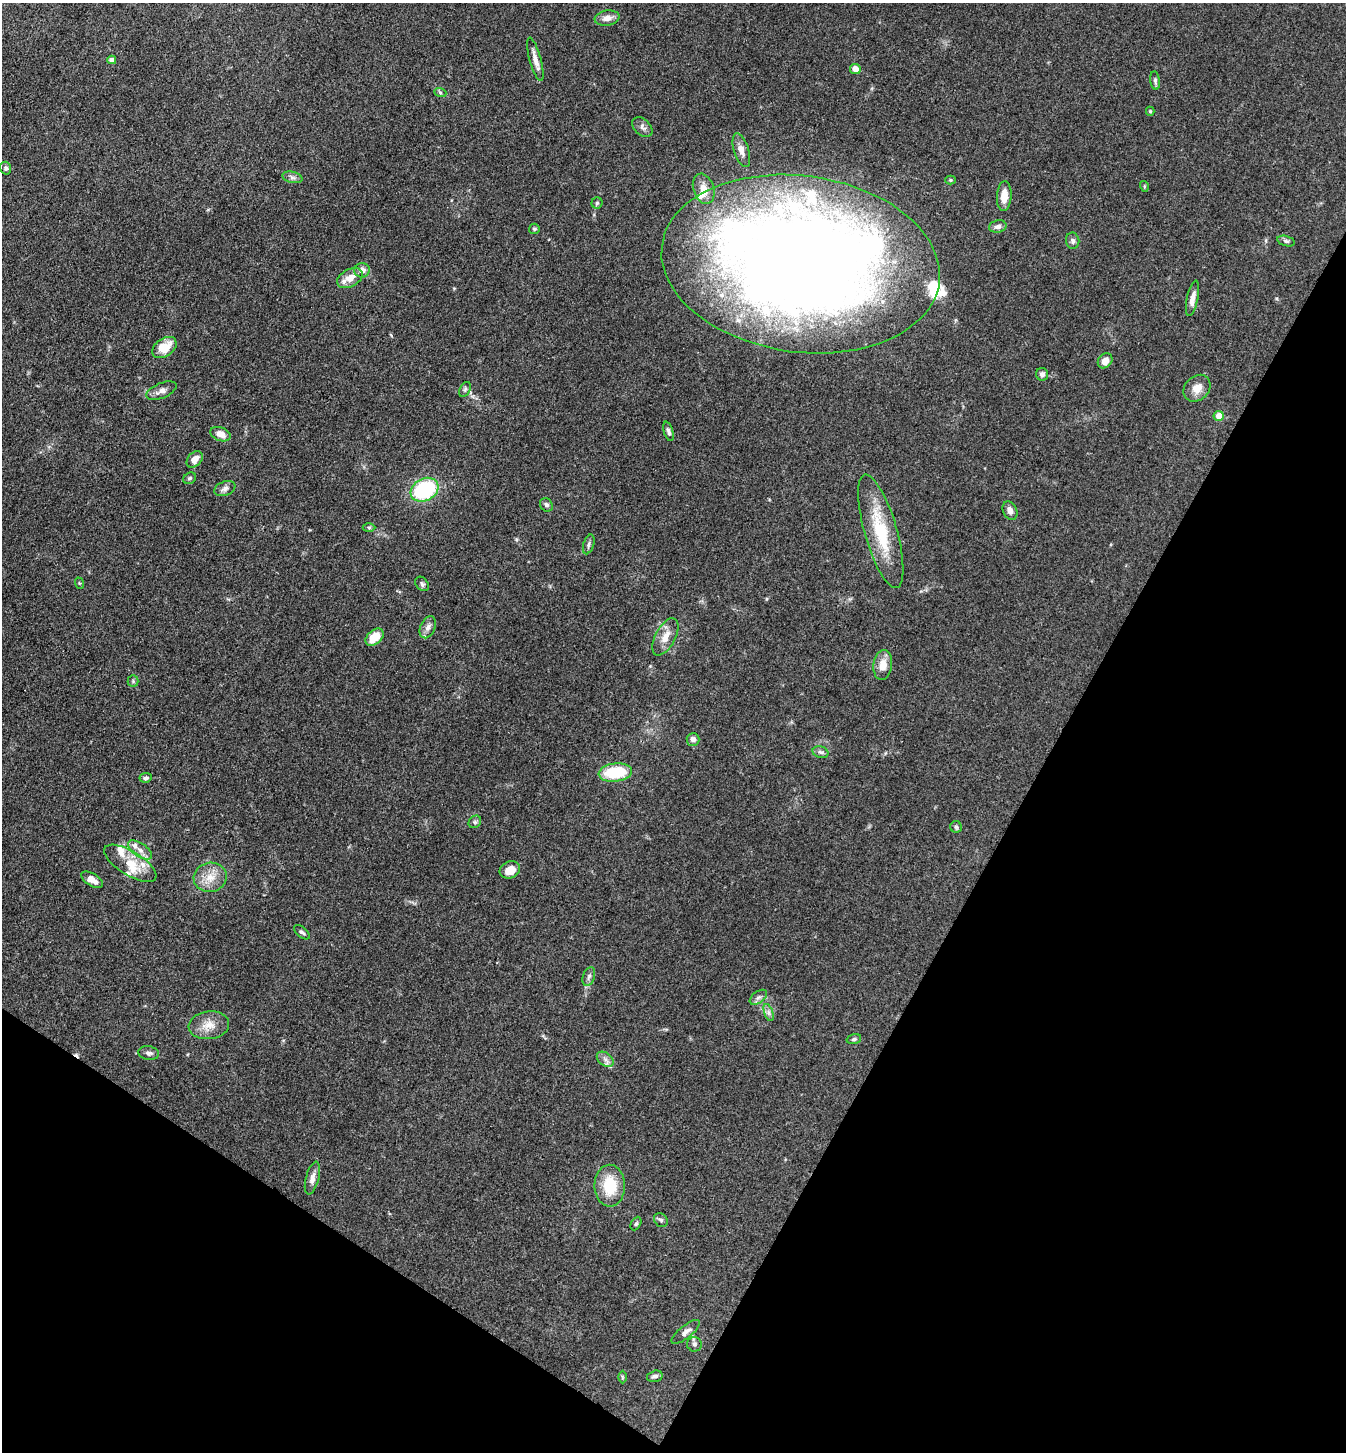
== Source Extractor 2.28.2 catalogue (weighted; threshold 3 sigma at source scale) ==
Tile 15 of 4 x 4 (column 3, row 4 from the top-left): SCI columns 2975-4318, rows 3-1452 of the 5809 x 5802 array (HDU 1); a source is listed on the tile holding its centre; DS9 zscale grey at full resolution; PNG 1348 x 1454 px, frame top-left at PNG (2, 3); each listed source drawn as its Kron ellipse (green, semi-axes under 4 px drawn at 4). Shown black and unused: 29% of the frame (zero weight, under 3 of 4 exposures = <1% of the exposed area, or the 3 px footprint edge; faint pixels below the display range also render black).
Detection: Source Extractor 2.28.2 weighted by HDU 2 'WHT'; one run over the whole footprint, this tile lists its part. Background 0.0789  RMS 0.0063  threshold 0.0282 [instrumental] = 3 sigma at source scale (4.5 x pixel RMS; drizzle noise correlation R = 1.50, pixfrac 1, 0.05/0.05 arcsec/px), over >= 5 px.
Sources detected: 91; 3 inside a brighter object's white glare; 1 cosmic-ray / hot-pixel residue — neither listed nor drawn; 11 inside a brighter listed object's ellipse — not listed separately; the other 76 listed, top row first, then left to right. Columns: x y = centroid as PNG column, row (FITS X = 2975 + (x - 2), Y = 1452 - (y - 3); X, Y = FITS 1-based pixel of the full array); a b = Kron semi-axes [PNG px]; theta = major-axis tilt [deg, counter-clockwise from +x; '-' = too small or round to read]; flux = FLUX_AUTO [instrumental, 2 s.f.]
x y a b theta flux
607 18 12 7 9 4.2
535 59 22 5 -75 4.6
112 60 4 4 - 4.6
855 69 5 5 - 6
1155 81 9 4 -82 1.4
440 92 6 4 -20 0.94
1150 111 4 4 - 0.77
642 127 12 8 -45 2.6
741 150 17 7 -72 4.4
6 168 6 5 - 1.5
292 177 10 5 -13 1.9
950 180 5 4 - 0.78
1144 186 5 3 - 0.7
704 189 15 10 -72 6.6
1004 196 15 7 86 7.7
597 203 5 5 - 0.97
998 226 9 6 10 2.4
534 229 5 5 - 1.1
1073 241 8 6 -81 1.9
1286 241 9 5 -16 1.4
801 264 140 88 -8 1200
362 270 7 7 - 4.7
350 278 13 8 28 7
1192 298 18 5 78 4.5
164 348 13 9 35 13
1105 361 8 6 50 4.6
1042 374 6 6 - 2.3
1197 388 15 11 46 6.7
465 389 8 5 63 1.5
161 391 16 7 23 3.9
1219 416 5 5 - 7
668 431 10 4 -74 1.8
220 434 10 6 -20 6.1
195 459 9 6 46 5.5
190 478 7 5 31 1.2
225 489 11 7 22 2.7
425 490 15 11 29 56
546 505 7 6 - 2
1010 511 9 7 -64 3.4
369 527 6 4 0 0.97
881 531 59 16 -74 35
589 544 10 5 73 1.6
79 583 6 3 -71 0.72
422 584 8 6 -48 1.6
428 627 11 7 65 3.1
374 637 10 7 42 12
665 637 20 10 62 7.6
883 665 15 9 83 7.6
133 681 5 5 - 1.1
693 739 6 6 - 2.5
820 752 8 5 -17 1.9
615 772 16 9 7 27
146 778 6 5 - 1.4
475 822 7 5 45 1.3
956 827 6 5 - 1.1
140 850 14 6 -34 4.2
130 863 30 12 -32 14
510 870 10 8 23 7.6
210 877 16 14 14 10
92 880 12 6 -32 5.4
302 932 9 5 -40 1.5
589 976 10 6 72 1.9
758 997 10 5 37 2
769 1013 9 4 -72 1.7
209 1025 20 14 7 8.7
854 1039 7 4 15 1.2
149 1053 10 7 -10 1.9
605 1059 9 6 -36 2.8
312 1178 17 6 75 3.8
610 1186 21 15 -89 21
661 1220 7 6 - 1.5
636 1224 7 5 62 1.1
686 1332 17 6 39 3.1
694 1344 7 7 - 1.6
655 1376 8 5 14 2
622 1377 6 4 -90 0.77